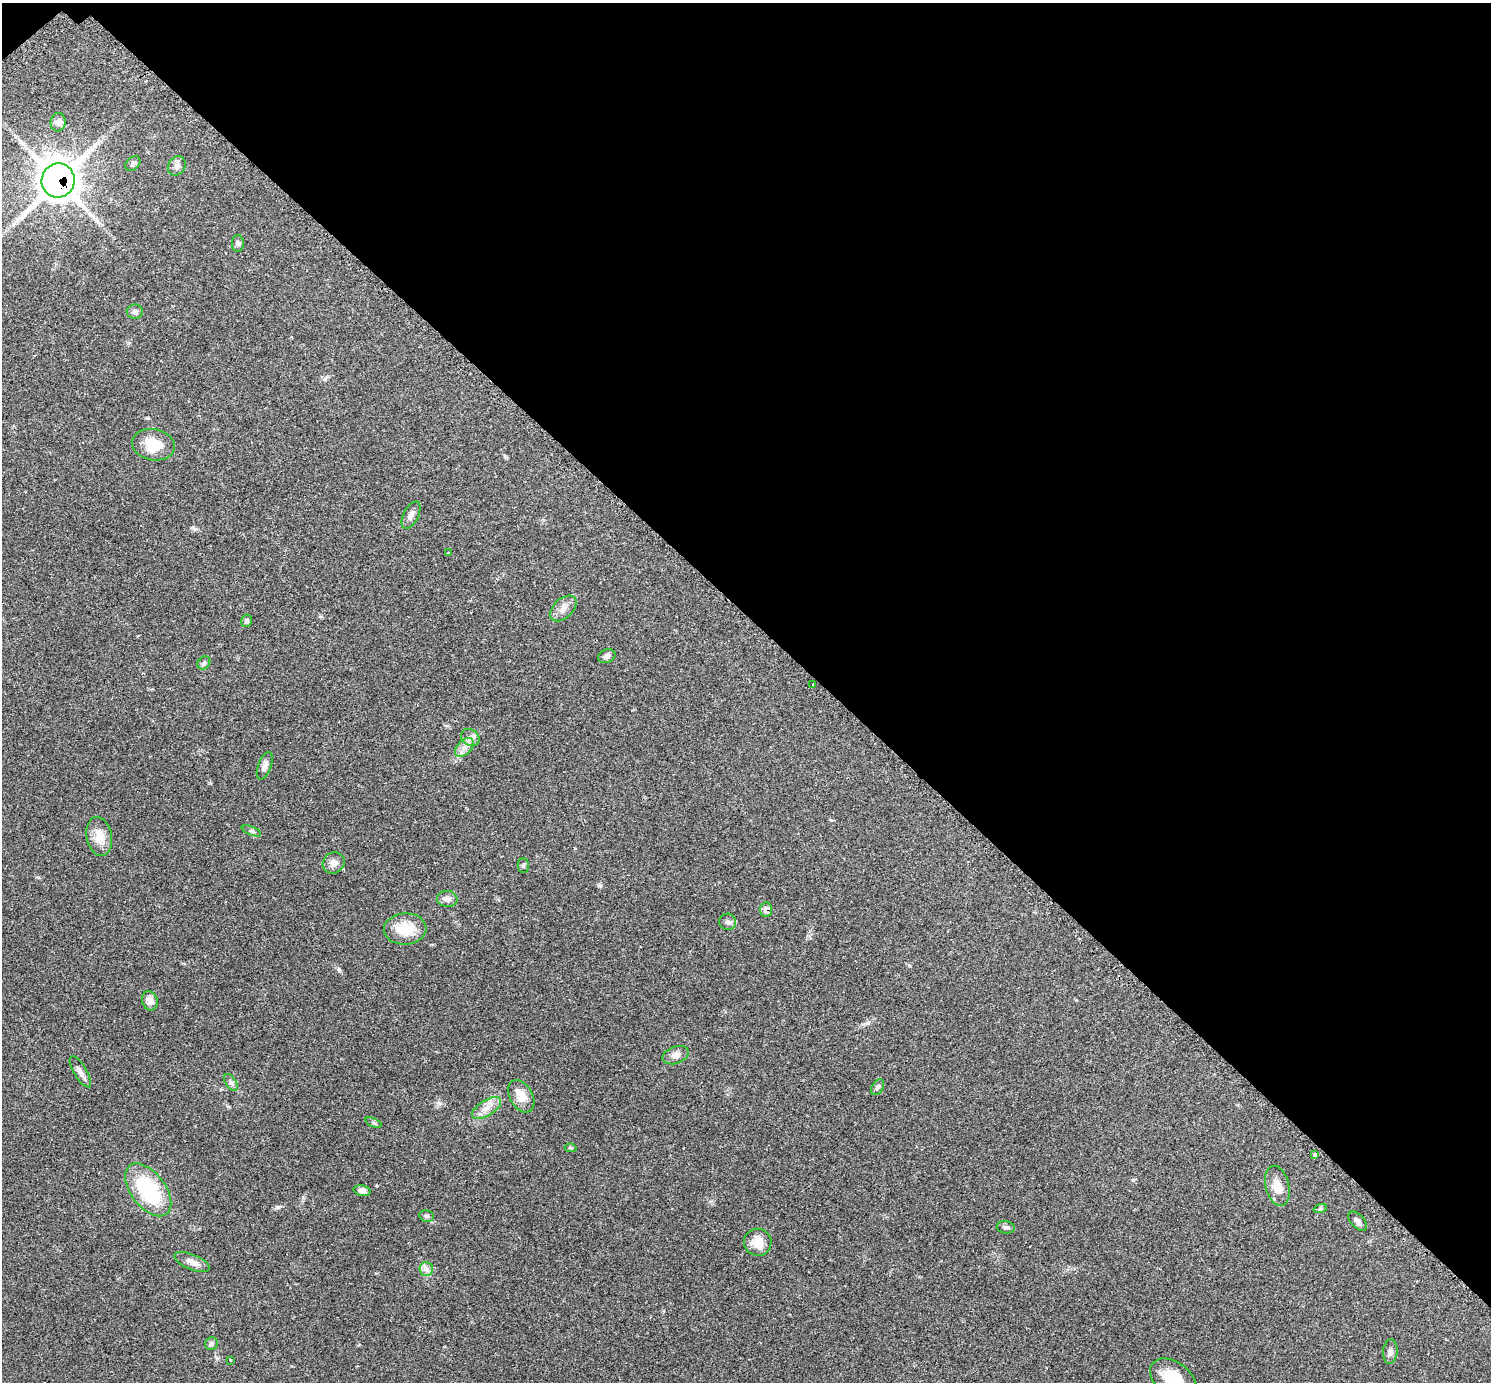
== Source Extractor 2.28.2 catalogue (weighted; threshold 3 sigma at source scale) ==
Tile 3 of 4 x 4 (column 3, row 1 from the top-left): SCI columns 3011-4499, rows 4327-5706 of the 6040 x 6040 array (HDU 1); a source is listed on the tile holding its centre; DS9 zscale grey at full resolution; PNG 1493 x 1384 px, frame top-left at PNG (2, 3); each listed source drawn as its Kron ellipse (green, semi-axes under 4 px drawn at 4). Shown black and unused: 45% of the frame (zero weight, under 2 of 3 exposures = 2% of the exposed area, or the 3 px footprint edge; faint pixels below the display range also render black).
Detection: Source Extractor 2.28.2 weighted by HDU 2 'WHT'; one run over the whole footprint, this tile lists its part. Background 0.0776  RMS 0.0054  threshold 0.0244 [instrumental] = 3 sigma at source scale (4.5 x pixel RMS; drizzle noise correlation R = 1.50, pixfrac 1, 0.05/0.05 arcsec/px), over >= 5 px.
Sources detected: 49; all 49 listed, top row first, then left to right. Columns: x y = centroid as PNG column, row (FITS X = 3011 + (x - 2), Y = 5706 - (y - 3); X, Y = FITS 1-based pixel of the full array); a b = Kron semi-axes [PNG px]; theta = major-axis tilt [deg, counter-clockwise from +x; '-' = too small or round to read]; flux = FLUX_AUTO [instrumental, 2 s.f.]
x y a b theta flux
58 122 9 7 86 3
133 164 8 6 44 2
177 166 10 8 58 2.1
58 181 17 16 - 1000
238 243 8 6 -88 1.4
135 312 8 7 - 1.7
153 445 21 15 -10 14
411 515 15 7 63 2.7
449 553 3 3 - 0.7
563 608 16 9 42 4.1
246 621 6 5 - 1.2
607 656 9 6 23 1.8
204 663 7 5 46 1.1
813 684 3 3 - 0.61
470 737 10 8 -34 2.5
464 747 11 7 46 3.1
265 766 14 6 70 2.8
251 831 10 4 -22 0.97
99 836 20 12 -79 7.7
334 863 11 10 - 2.9
523 865 7 5 -89 0.94
447 899 10 8 -6 3.1
766 910 7 6 - 4
728 922 8 8 - 1.8
405 929 21 15 3 14
150 1001 10 7 -72 3.4
676 1055 14 8 19 3
80 1072 18 6 -59 2.6
231 1082 9 5 -56 1.5
878 1087 9 5 56 1.3
521 1096 17 11 -59 7.6
487 1108 16 8 33 4.8
373 1123 9 3 -21 0.72
571 1148 6 4 -12 0.58
1315 1155 4 3 - 4.4
1277 1186 20 12 -76 6.8
148 1190 30 17 -53 41
362 1191 8 5 -14 2.1
1320 1209 7 4 19 0.87
427 1216 7 5 -12 1.1
1358 1221 11 6 -47 1.9
1006 1227 9 6 -8 1.3
758 1242 14 13 - 7.5
192 1262 19 7 -22 4.3
426 1269 7 6 - 2
211 1344 6 6 - 1.3
1390 1352 12 7 85 2.2
230 1360 3 2 - 0.43
1173 1379 26 17 -37 18
Overlapping masked pixels (flux is a lower limit): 2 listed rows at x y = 58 181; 766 910
Isophote crosses this tile's border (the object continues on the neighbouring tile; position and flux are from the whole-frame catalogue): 1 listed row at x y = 1173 1379
Unlisted compact peaks at least as high as the median listed source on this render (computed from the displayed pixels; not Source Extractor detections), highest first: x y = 339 969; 277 1207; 195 529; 217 1358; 148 418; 599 886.